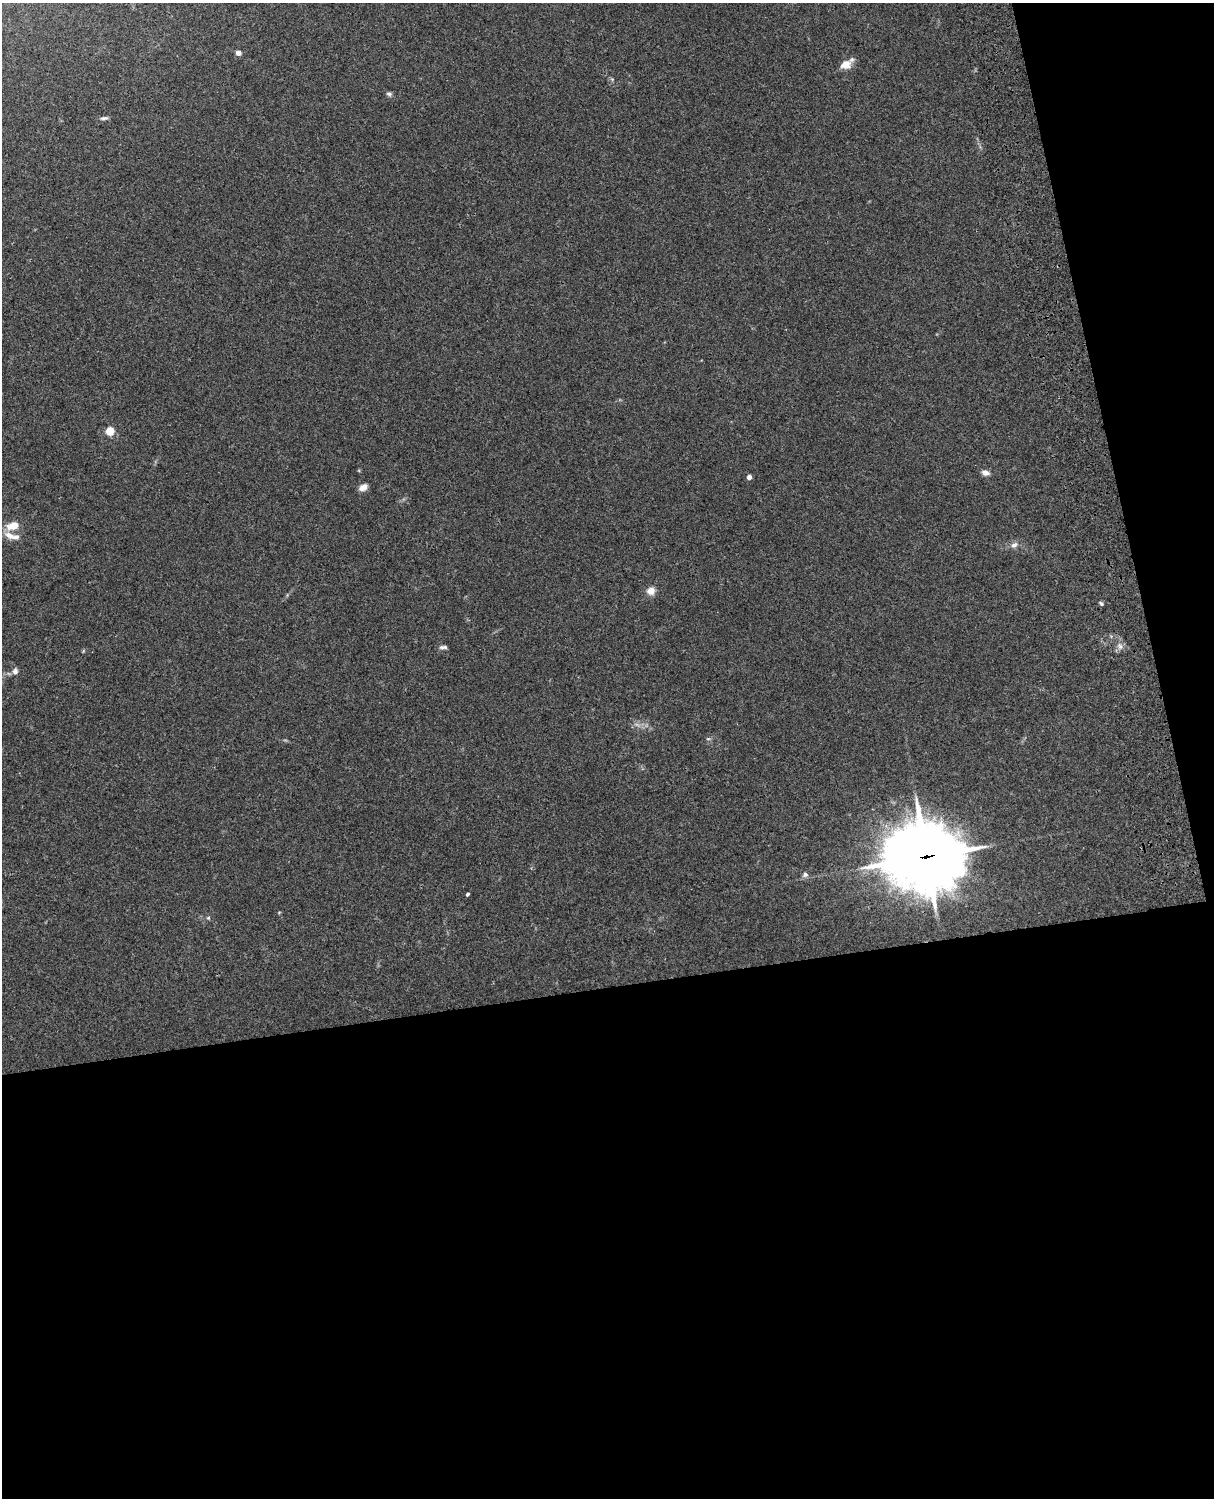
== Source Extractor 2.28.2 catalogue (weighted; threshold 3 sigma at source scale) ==
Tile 12 of 4 x 3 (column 4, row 3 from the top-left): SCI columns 3757-4968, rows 165-1660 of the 5089 x 4928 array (HDU 1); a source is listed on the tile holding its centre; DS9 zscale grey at full resolution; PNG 1216 x 1500 px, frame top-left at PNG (2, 3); no overlay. Shown black and unused: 39% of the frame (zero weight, under 3 of 4 exposures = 6% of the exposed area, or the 3 px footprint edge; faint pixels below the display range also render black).
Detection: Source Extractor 2.28.2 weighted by HDU 2 'WHT'; one run over the whole footprint, this tile lists its part. Background 0.134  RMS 0.0069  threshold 0.0312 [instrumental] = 3 sigma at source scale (4.5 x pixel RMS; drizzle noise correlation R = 1.50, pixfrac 1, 0.05/0.05 arcsec/px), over >= 5 px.
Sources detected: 23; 1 inside a brighter listed object's ellipse — not listed separately; the other 22 listed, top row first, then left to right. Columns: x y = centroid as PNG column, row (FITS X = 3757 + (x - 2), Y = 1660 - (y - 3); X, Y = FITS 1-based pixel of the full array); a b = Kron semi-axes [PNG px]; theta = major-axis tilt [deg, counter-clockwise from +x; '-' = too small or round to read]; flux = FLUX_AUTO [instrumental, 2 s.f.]
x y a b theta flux
238 53 4 4 - 5.9
845 64 14 11 15 7.1
389 94 7 6 - 1.5
104 118 11 4 9 1.7
110 431 5 5 - 28
985 473 10 7 -17 3.3
749 477 5 5 - 2.6
363 487 10 7 31 4.4
13 526 11 7 14 12
9 535 15 8 -30 5.9
1014 545 9 8 - 3.2
651 591 7 7 - 7.6
1101 604 6 4 -49 1.2
1120 646 8 6 -68 2.7
443 647 11 4 3 1.9
83 651 6 3 71 0.69
15 671 8 6 80 2.7
708 739 6 4 0 0.98
926 857 31 27 -7 3200
805 875 8 6 27 2.1
467 894 4 3 - 1.1
208 918 6 5 - 0.95
Overlapping masked pixels (flux is a lower limit): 1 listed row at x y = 926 857